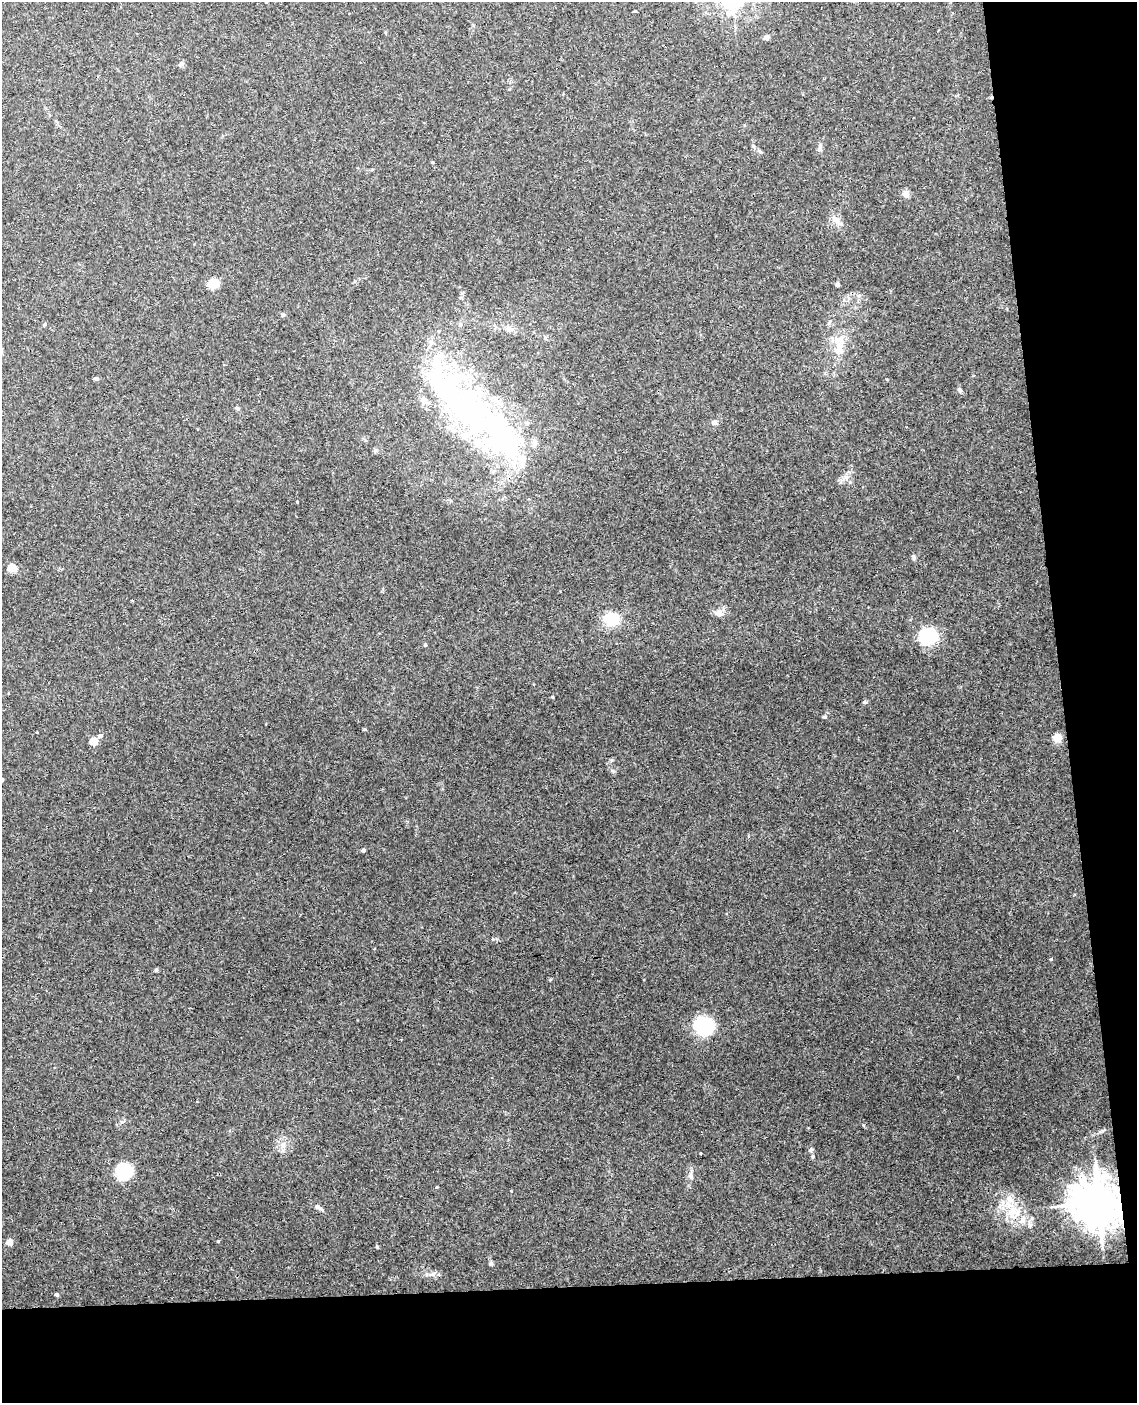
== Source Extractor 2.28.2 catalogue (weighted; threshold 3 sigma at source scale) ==
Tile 12 of 4 x 3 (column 4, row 3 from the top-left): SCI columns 3462-4596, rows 242-1642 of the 4652 x 4581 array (HDU 1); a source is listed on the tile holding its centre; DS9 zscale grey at full resolution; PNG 1139 x 1405 px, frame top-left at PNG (2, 2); no overlay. Shown black and unused: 15% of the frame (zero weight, under 3 of 4 exposures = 6% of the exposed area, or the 3 px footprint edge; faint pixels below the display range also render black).
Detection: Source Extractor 2.28.2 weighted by HDU 2 'WHT'; one run over the whole footprint, this tile lists its part. Background 0.0392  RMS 0.004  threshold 0.0181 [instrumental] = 3 sigma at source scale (4.5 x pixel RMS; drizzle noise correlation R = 1.50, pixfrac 1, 0.05/0.05 arcsec/px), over >= 5 px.
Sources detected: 58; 1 inside a brighter object's white glare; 1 cosmic-ray / hot-pixel residue — not listed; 4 inside a brighter listed object's ellipse — not listed separately; the other 52 listed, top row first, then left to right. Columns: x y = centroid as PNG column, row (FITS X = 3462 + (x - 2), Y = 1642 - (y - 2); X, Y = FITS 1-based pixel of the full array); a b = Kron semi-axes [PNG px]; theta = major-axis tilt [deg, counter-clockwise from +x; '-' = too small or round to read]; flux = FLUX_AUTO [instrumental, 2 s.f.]
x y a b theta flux
266 2 3 2 - 0.38
635 11 4 3 - 0.34
766 37 4 4 - 3.1
181 64 6 4 45 0.71
820 148 13 5 81 1.3
759 151 8 4 -31 0.71
432 162 3 3 - 0.46
906 194 10 8 -71 1.6
836 220 21 5 -40 2.2
213 283 8 8 - 7.7
838 284 4 4 - 1.2
283 315 5 4 - 0.61
460 324 5 5 - 0.7
510 329 10 6 -10 1.7
839 345 18 11 67 6
96 379 4 4 - 1.2
959 390 7 5 -41 0.68
424 401 10 8 -73 2.1
237 409 6 5 - 0.68
714 422 8 6 4 1.1
501 438 90 50 -50 92
297 502 3 2 - 0.3
913 557 8 4 82 0.66
13 568 9 8 - 4.1
718 613 11 8 -4 2.3
611 619 9 8 - 21
928 636 10 9 - 39
425 645 4 3 - 0.68
553 697 4 3 - 0.4
864 702 5 4 - 0.55
825 717 6 4 19 0.56
100 735 5 4 - 1.2
1057 738 8 7 - 4.6
93 741 5 4 - 13
363 850 4 3 - 1.2
1051 959 4 3 - 0.35
703 1026 10 9 - 45
812 1156 5 4 - 0.53
124 1171 8 8 - 50
691 1176 8 6 -71 1.3
437 1187 3 3 - 0.34
1010 1199 15 9 -50 4
1098 1203 14 13 - 1100
318 1207 11 5 -31 1.4
1012 1210 12 11 - 5.2
1022 1220 13 7 45 2.6
1030 1225 7 4 19 0.71
218 1241 4 3 - 0.4
9 1242 6 6 - 2.6
377 1247 6 3 -20 0.38
491 1264 5 5 - 0.77
56 1294 4 4 - 1
Overlapping masked pixels (flux is a lower limit): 1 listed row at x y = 1098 1203
Isophote crosses this tile's border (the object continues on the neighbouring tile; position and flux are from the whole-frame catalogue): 1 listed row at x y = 266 2
Unlisted compact peaks at least as high as the median listed source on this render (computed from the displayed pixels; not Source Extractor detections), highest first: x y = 156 970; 433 1274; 613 771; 511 1191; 1102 1131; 283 1145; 550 980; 122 1122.